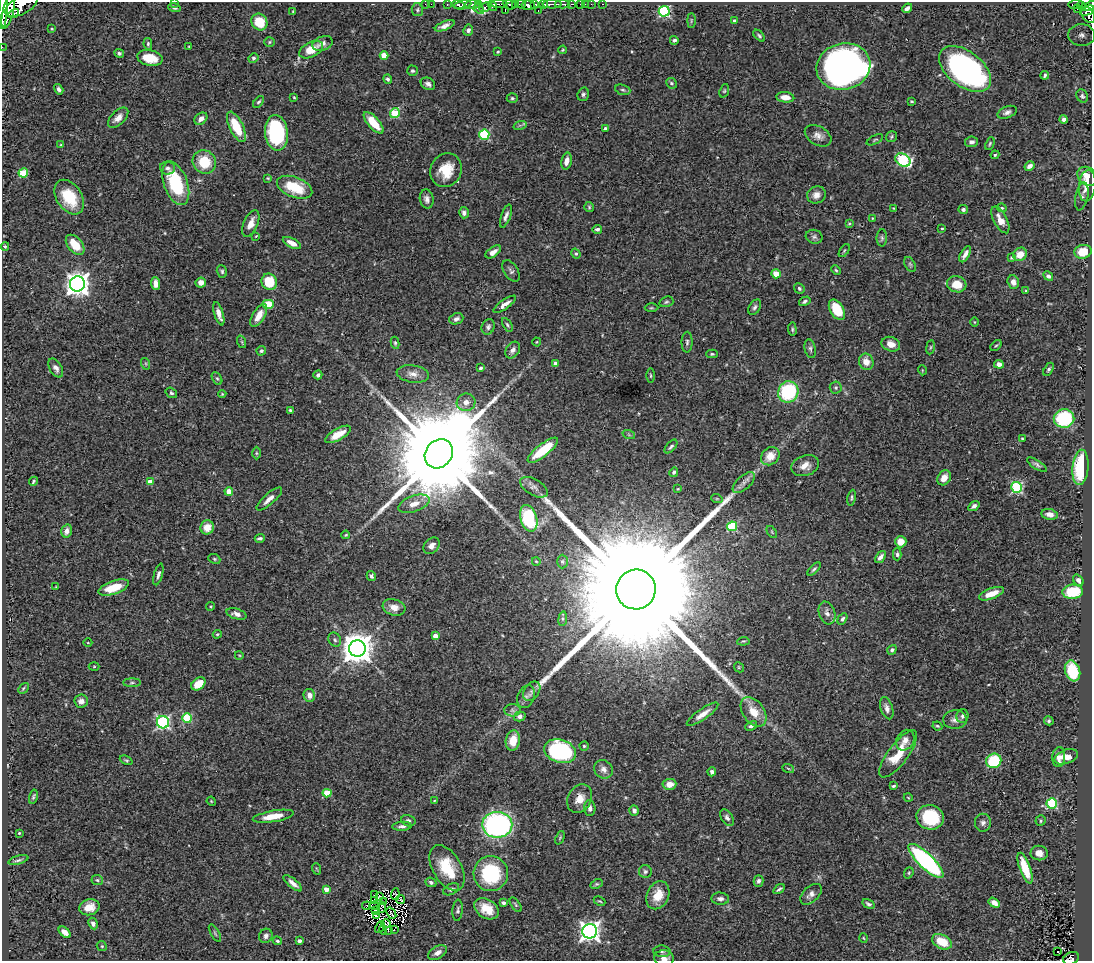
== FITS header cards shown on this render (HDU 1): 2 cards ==
NAXIS1  =                 1090
NAXIS2  =                  959

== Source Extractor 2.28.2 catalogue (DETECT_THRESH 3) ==
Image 1090 x 959 px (HDU 1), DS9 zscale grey, 1 PNG px = 1 image px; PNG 1094 x 963 px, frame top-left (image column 1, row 959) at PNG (2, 2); each listed source drawn as its Kron ellipse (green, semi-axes under 4 px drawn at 4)
Background 0.844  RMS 0.028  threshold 0.0836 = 3 sigma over >= 5 px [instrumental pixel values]
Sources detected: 376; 1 with non-positive FLUX_AUTO (blend fragments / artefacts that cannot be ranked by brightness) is neither listed nor drawn; the other 375 listed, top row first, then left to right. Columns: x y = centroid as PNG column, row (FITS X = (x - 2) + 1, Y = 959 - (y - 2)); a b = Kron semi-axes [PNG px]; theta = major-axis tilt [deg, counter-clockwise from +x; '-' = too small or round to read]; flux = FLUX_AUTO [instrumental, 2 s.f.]
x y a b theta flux
175 2 3 2 - 2.7
425 4 2 2 - 11
431 4 2 2 - 5.6
447 4 3 2 - 28
499 4 8 2 0 250
509 4 7 5 -24 470
516 4 4 3 - 91
521 4 5 3 - 150
534 4 4 2 - 190
543 4 4 3 - 360
552 4 9 3 1 660
563 4 7 3 -2 140
572 4 3 2 - 100
580 4 3 2 - 29
585 4 2 2 - 8.1
591 4 2 2 - 10
603 4 3 2 - 13
1076 4 7 3 6 120
21 5 18 9 28 3100
458 5 6 3 -9 450
463 5 9 4 11 980
472 5 7 4 1 620
478 5 3 3 - 130
528 5 6 5 - 1500
492 6 5 4 - 260
1081 6 5 4 - 54
1090 6 7 4 29 320
174 7 6 4 -19 5.1
485 7 6 4 26 290
907 8 5 4 - 6.9
3 9 20 4 87 3300
479 9 6 4 -39 57
1077 9 2 2 - 7.7
417 10 6 5 - 3.1
505 10 4 2 - 130
538 10 3 2 - 68
8 11 18 5 77 3700
293 11 3 2 - 1.3
664 11 5 5 - 250
1087 11 7 3 26 330
14 14 5 3 - 210
1088 15 9 6 -57 460
691 21 7 3 89 2.2
734 21 3 3 - 3.2
259 22 8 7 - 45
445 26 10 4 22 9.4
52 29 4 3 - 1.7
468 30 5 5 - 5.3
1082 35 13 11 -3 17
759 36 7 4 -43 3.2
674 40 4 3 - 4.7
269 42 5 4 - 2.6
323 43 10 7 19 7.8
148 44 6 4 -82 3.2
2 47 2 2 - 6.1
189 47 3 3 - 1.7
311 50 13 7 27 35
563 50 4 3 - 1.9
498 52 4 3 - 1.7
119 53 5 4 - 3.7
384 55 4 4 - 37
150 58 13 7 -12 46
253 58 5 4 - 3.4
843 67 27 23 13 1400
965 69 30 17 -38 560
412 71 5 5 - 3.5
1045 75 4 3 - 3.3
388 79 5 4 - 4.6
671 83 5 5 - 3.5
428 84 7 6 - 6.3
59 89 5 4 - 5.4
623 90 8 5 -18 3.6
724 91 7 4 71 2.7
583 94 7 5 72 4.8
1082 96 7 5 -61 4.3
294 97 4 3 - 1.9
785 97 9 5 -6 17
512 98 5 4 - 2.8
912 101 3 3 - 2
259 102 7 4 50 3.3
1007 112 10 6 22 7.2
395 113 5 4 - 89
118 118 12 7 45 15
201 119 7 5 41 11
1064 119 4 4 - 6
374 123 13 5 -49 40
520 125 7 4 18 3.3
236 127 16 7 -64 61
606 129 4 3 - 7.8
276 133 18 11 -83 190
484 135 5 5 - 150
818 136 14 9 -30 13
892 137 6 5 - 2.9
875 140 9 4 28 2.6
971 142 6 5 - 6.3
990 144 7 3 66 2.5
61 145 4 3 - 1.8
995 155 4 3 - 2.4
903 160 8 6 -28 170
566 161 8 5 79 11
204 162 12 11 - 59
1030 166 5 4 - 8.6
167 168 7 6 - 5.9
446 170 17 15 63 46
23 173 5 4 - 75
1087 176 11 8 -39 22
268 178 4 3 - 1.7
176 183 23 11 -70 120
1087 186 16 8 83 24
295 187 18 10 -21 67
816 195 9 8 - 12
1082 196 14 6 78 6
69 197 19 12 -57 61
427 199 9 7 -80 8.2
589 207 5 5 - 2.6
893 208 4 4 - 1.6
1002 208 5 4 - 3
963 209 5 4 - 5.2
464 213 6 4 -75 5.7
506 216 12 4 70 7.4
872 218 3 2 - 1.3
1000 220 15 6 -62 19
251 223 14 7 66 16
849 223 4 3 - 1.8
942 228 4 3 - 1.8
597 229 5 4 - 5
256 236 4 2 - 1.3
814 237 8 7 - 5.6
882 238 8 5 -89 4
292 243 10 4 -27 15
75 245 12 7 -50 40
5 246 4 4 - 3.4
844 251 7 3 55 2.4
493 252 9 5 35 11
1083 252 9 7 15 43
576 254 5 4 - 2.8
965 254 9 4 59 9.5
1020 254 7 6 - 25
1011 258 4 3 - 2
910 264 8 5 -63 3.8
836 270 5 4 - 2.5
222 271 6 5 - 3.5
511 271 12 7 -58 6.2
776 274 5 4 - 26
1048 276 5 4 - 5.4
201 282 5 5 - 13
269 282 8 7 - 62
1013 282 7 5 -70 12
77 284 7 7 - 1800
155 284 6 4 -86 16
957 284 10 8 -16 30
799 288 5 4 - 3.7
1026 291 3 3 - 3
805 301 6 4 29 3.9
666 302 7 5 17 3.4
268 304 6 5 - 35
505 304 13 4 35 12
755 307 8 5 57 5.2
651 308 7 3 1 2.3
837 310 11 6 -59 56
219 314 12 4 -73 13
259 315 13 6 59 23
456 319 7 5 20 6.3
974 322 4 3 - 1.4
507 325 7 4 -58 3.3
488 327 8 6 69 5.1
792 329 7 4 -88 3
242 342 6 4 -72 2.4
537 342 4 4 - 1.8
687 342 10 5 90 4.7
395 343 6 4 -81 3.1
891 344 9 7 -20 17
996 346 6 4 42 2.6
930 347 7 3 81 2.2
810 349 9 5 -79 5
513 350 9 6 55 8.7
261 351 5 4 - 3.5
712 354 5 4 - 2.9
866 362 8 7 - 19
146 364 6 4 -71 2.4
556 364 4 4 - 8.8
999 364 5 4 - 9.3
56 368 10 6 -59 7.5
481 368 4 3 - 2.9
1049 369 7 4 58 3.5
922 370 5 3 - 1.5
413 374 16 8 -8 15
318 375 4 4 - 4.9
651 376 7 3 -89 2.4
217 378 7 4 -61 3
836 388 6 6 - 4.3
788 392 11 10 - 150
171 393 6 5 - 3.9
222 394 4 4 - 1.8
466 402 9 8 - 13
290 410 3 3 - 2.8
1064 418 10 9 - 130
338 434 14 5 29 26
629 435 6 4 -19 2.7
1022 438 3 2 - 1.6
671 446 8 4 49 4.2
543 450 19 6 38 58
256 453 6 4 -89 2.8
439 454 15 13 53 73000
770 456 10 8 41 27
1037 465 11 4 -32 5.1
805 466 14 10 18 17
1080 467 18 8 85 120
674 472 5 4 - 3.8
944 478 8 6 54 20
33 481 5 3 - 2.7
150 482 4 4 - 14
744 482 14 6 43 10
534 487 15 8 -30 10
1017 487 5 5 - 190
678 489 4 3 - 1.5
229 491 4 4 - 32
852 498 8 4 79 3.3
269 499 16 5 41 15
717 499 6 3 -18 2
414 504 16 8 20 22
974 506 6 4 35 5.3
1050 514 8 5 -9 10
529 518 13 8 -74 140
732 526 5 5 - 100
207 527 7 6 - 22
67 531 6 5 - 8.4
772 532 7 3 -54 2.4
346 535 4 3 - 2
260 538 5 3 - 4.6
901 542 6 5 - 23
432 546 9 7 48 11
897 554 6 4 -89 3.4
880 557 7 4 51 6.5
214 559 6 4 -22 2.6
536 561 4 2 - 1.4
562 561 7 5 -90 4.3
814 569 8 3 45 3.3
158 574 11 4 74 6.1
371 576 5 4 - 4.4
1078 580 6 4 -53 7.8
56 587 4 3 - 1.8
114 588 16 6 19 51
636 589 20 20 - 190000
1073 592 10 7 5 74
991 594 13 5 20 30
211 606 4 3 - 1.8
394 607 11 8 -17 15
827 613 12 8 -71 9.5
236 614 10 5 -17 9.5
563 619 7 4 82 3.2
842 619 6 4 61 4.1
217 634 4 3 - 2.3
435 636 4 4 - 20
335 640 7 6 - 4.8
743 641 6 4 6 2.4
88 643 4 3 - 1.4
357 648 8 8 - 3500
892 650 5 4 - 4.5
239 655 4 3 - 1.4
94 666 5 3 - 1.9
739 667 5 4 - 2.2
1073 671 11 7 -71 95
132 683 9 4 1 3.9
198 684 8 5 36 42
23 688 6 4 46 2.6
532 691 11 7 52 8.8
309 695 6 5 - 12
526 697 11 8 69 10
81 701 7 6 - 10
887 708 11 6 -72 9
512 710 8 6 -3 5.5
753 712 16 10 -54 32
702 714 19 5 35 17
520 716 6 4 15 7.9
962 716 7 6 - 5.5
187 718 5 5 - 110
955 719 12 9 3 11
1049 721 5 4 - 3.3
163 722 6 6 - 350
751 726 6 4 26 4.7
937 726 5 3 - 2.3
513 740 10 7 79 28
905 740 11 8 59 11
584 746 4 4 - 2.4
560 751 16 11 -18 240
898 754 28 10 53 50
1059 757 10 6 82 9.7
1066 757 12 7 20 24
126 760 7 4 -23 2.8
994 761 8 7 - 110
788 768 6 3 -20 1.9
604 769 10 8 -42 11
712 772 4 4 - 5.7
669 784 7 5 5 20
893 786 3 3 - 2.7
327 793 4 4 - 53
33 797 7 3 76 2.8
908 797 4 3 - 1.4
580 799 15 11 62 23
434 800 3 2 - 1.2
211 801 5 3 - 1.8
1052 803 5 5 - 150
590 808 8 5 -87 7.6
634 811 5 4 - 6.3
273 816 21 5 10 36
930 817 14 12 -15 97
727 818 9 5 -56 6
408 821 7 5 -16 4.9
1041 821 5 5 - 2.8
983 823 9 8 - 7.5
497 825 15 13 0 490
402 826 10 4 3 6.3
19 833 3 3 - 1.8
560 838 7 3 67 2.1
1039 853 8 7 - 13
18 860 10 4 16 4.3
926 861 23 7 -44 370
447 868 25 14 -60 70
1025 868 16 5 -70 52
317 869 6 3 -70 1.9
645 872 6 6 - 5.4
491 873 17 17 - 140
909 873 6 4 69 2.5
97 880 6 5 - 3
758 881 6 5 - 4.8
431 882 6 4 -23 4.2
293 883 11 4 -40 10
597 884 6 4 25 2.6
326 889 4 4 - 17
451 889 8 5 28 5.4
779 889 6 2 34 3.8
395 894 6 2 86 1.1
811 894 13 7 43 10
374 895 3 2 - 4.1
658 895 15 11 65 31
379 897 4 3 - 2.5
720 899 9 6 -5 7.1
400 900 5 2 - 4.3
374 901 4 2 - 2.5
600 901 6 4 -25 2.2
383 902 2 2 - 1.4
503 903 4 3 - 3.9
994 903 6 4 -33 15
869 904 6 4 -33 4.5
516 905 8 4 -54 2.9
366 906 4 2 - 2.2
374 906 5 2 - 1.7
89 907 10 8 13 20
381 907 5 2 - 0.7
487 909 13 9 -33 33
376 910 3 3 - 3.1
458 910 10 5 85 4.9
391 913 6 2 -52 2.4
376 915 3 3 - 1.9
93 923 6 4 -63 6.5
386 924 5 2 - 0.23
380 927 6 2 63 2.7
383 929 5 2 - 0.56
388 930 3 2 - 290
394 930 3 2 - 1.1
590 931 7 7 - 1000
65 932 7 4 -42 11
215 933 10 3 -60 2.7
266 936 7 6 - 6.7
863 938 4 3 - 1.5
277 941 5 4 - 2.7
299 941 4 3 - 5.2
942 942 10 7 -26 45
102 946 5 4 - 2.3
662 951 8 5 -3 4.6
1058 952 3 2 - 3.2
437 953 10 6 31 11
664 958 10 8 -6 11
1071 958 8 6 24 120
At the frame edge (FLAGS 8, measured only in part): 7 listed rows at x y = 175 2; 21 5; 1090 6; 3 9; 2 47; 664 958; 1071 958
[1 non-positive-flux detection neither listed nor drawn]